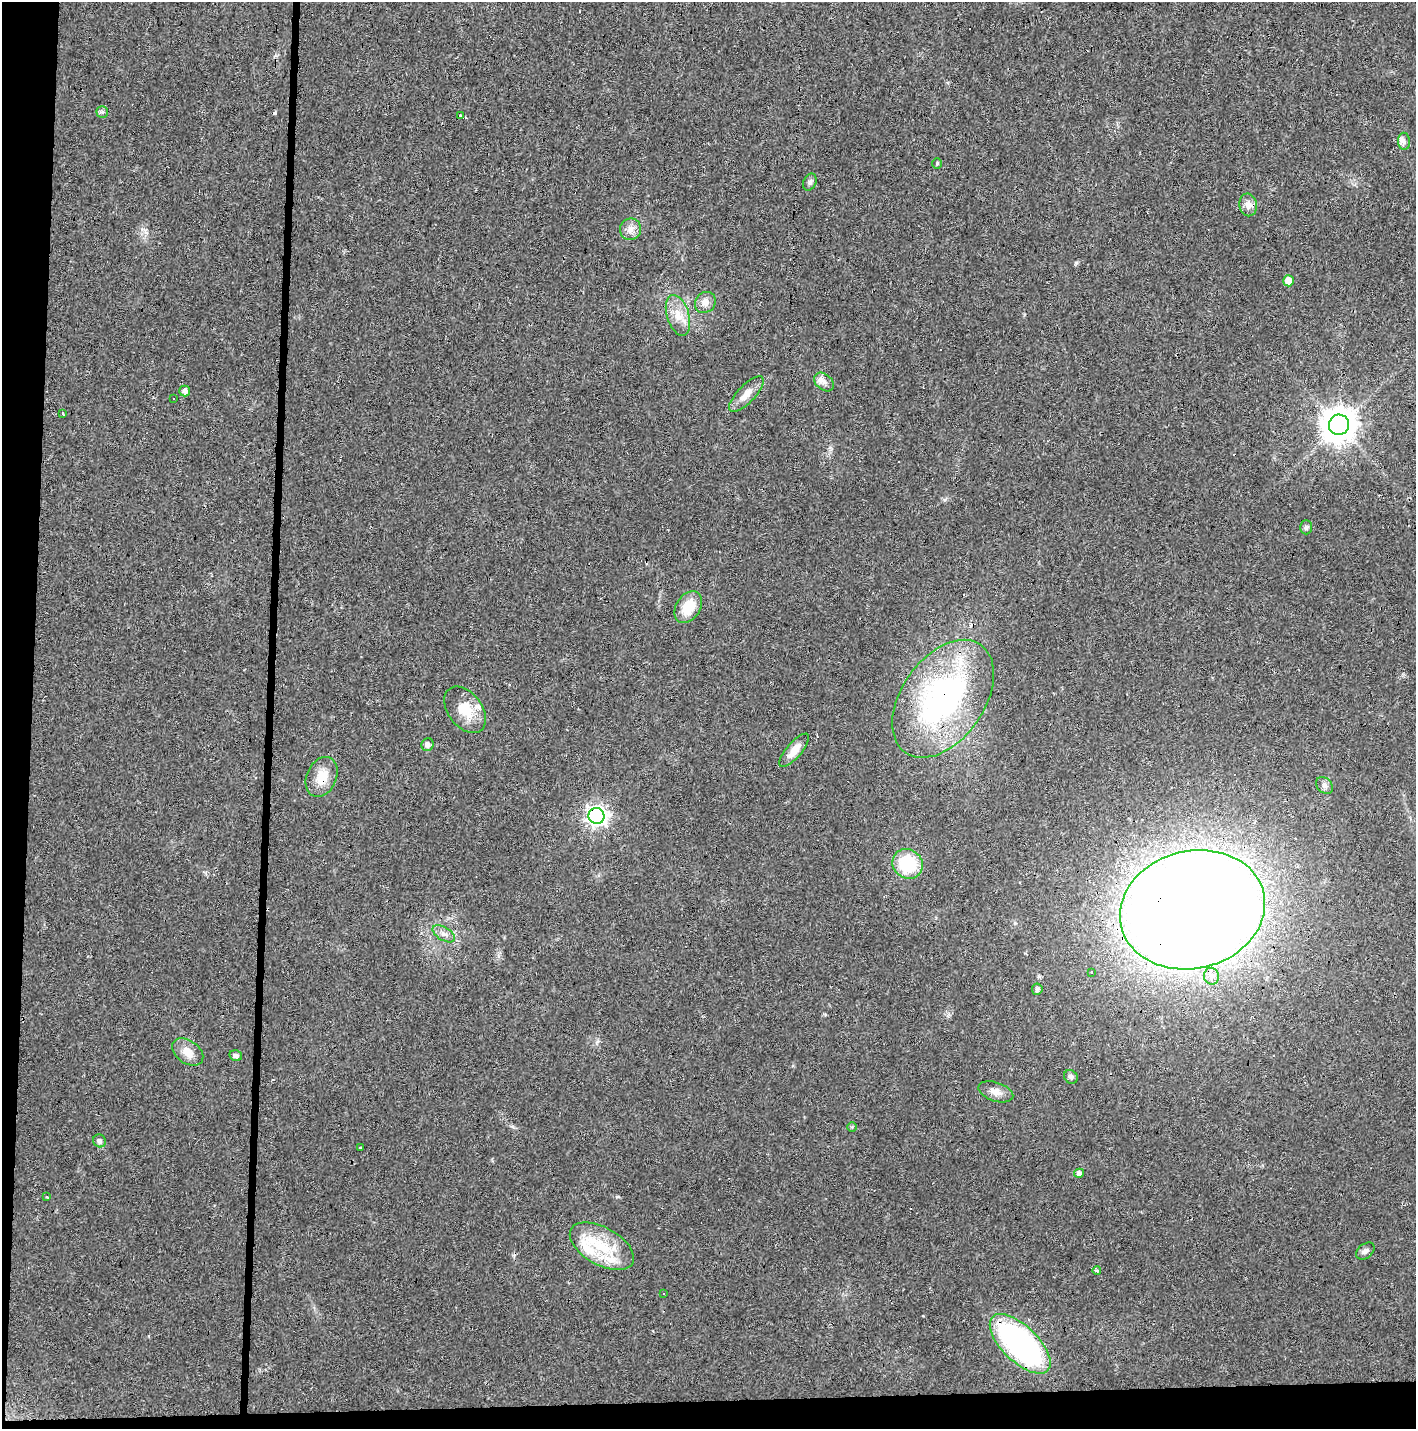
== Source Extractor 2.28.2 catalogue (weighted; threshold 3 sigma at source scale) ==
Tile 7 of 3 x 3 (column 1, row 3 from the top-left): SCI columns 1-1414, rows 113-1539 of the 4247 x 4503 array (HDU 1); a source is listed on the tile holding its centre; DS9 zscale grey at full resolution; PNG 1418 x 1431 px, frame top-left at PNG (2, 2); each listed source drawn as its Kron ellipse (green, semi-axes under 4 px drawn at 4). Shown black and unused: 5% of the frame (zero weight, under 3 of 4 exposures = <1% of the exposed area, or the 3 px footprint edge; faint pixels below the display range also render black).
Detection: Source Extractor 2.28.2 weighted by HDU 2 'WHT'; one run over the whole footprint, this tile lists its part. Background 0.0206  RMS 0.0029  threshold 0.0133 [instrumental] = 3 sigma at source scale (4.5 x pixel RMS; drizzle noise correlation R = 1.50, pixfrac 1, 0.0396/0.0396 arcsec/px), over >= 5 px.
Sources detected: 58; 10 cosmic-ray / hot-pixel residue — neither listed nor drawn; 3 inside a brighter listed object's ellipse — not listed separately; the other 45 listed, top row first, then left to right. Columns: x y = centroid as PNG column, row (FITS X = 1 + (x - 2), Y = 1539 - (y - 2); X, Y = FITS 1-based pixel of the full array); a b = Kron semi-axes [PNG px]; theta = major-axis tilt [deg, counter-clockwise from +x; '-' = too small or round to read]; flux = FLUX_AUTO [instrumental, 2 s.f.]
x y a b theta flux
102 112 6 6 - 0.6
460 116 3 3 - 2
1404 141 8 6 -88 1.3
937 163 5 5 - 0.4
810 182 9 6 64 0.82
1248 205 11 9 -81 2
630 229 11 10 - 2.1
1289 281 5 5 - 4
705 302 11 9 46 2.1
678 315 21 11 -73 4.4
824 382 11 8 -38 1.6
185 391 5 5 - 1.4
746 394 23 9 46 3.2
173 398 3 3 - 0.93
63 414 3 3 - 0.39
1339 425 10 10 - 560
1306 527 7 6 - 0.66
688 607 17 12 57 7.1
943 699 66 41 55 74
465 710 26 17 -53 7.7
427 745 6 6 - 1.2
794 750 21 7 50 3.3
322 777 21 15 67 5.4
1324 786 9 7 -45 1.1
596 816 8 8 - 140
908 864 16 14 -39 15
1193 910 73 59 14 970
444 934 12 6 -31 1.6
1091 972 3 3 - 0.38
1211 976 8 7 - 1.5
1037 989 5 5 - 0.88
188 1052 17 11 -36 3.3
236 1056 6 5 - 0.94
1071 1077 7 6 - 0.89
996 1092 18 9 -18 2.5
852 1127 5 5 - 0.38
100 1141 7 6 - 1
361 1147 3 2 - 0.46
1079 1173 5 4 - 1.3
47 1197 3 3 - 0.29
602 1246 35 18 -30 13
1365 1251 10 7 40 1.1
1097 1271 4 3 - 1.5
663 1293 3 2 - 0.39
1020 1344 38 18 -44 78
Overlapping masked pixels (flux is a lower limit): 5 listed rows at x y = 943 699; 322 777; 596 816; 1193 910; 1020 1344
Unlisted compact peaks at least as high as the median listed source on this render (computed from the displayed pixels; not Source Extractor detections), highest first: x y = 1076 263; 617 1197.